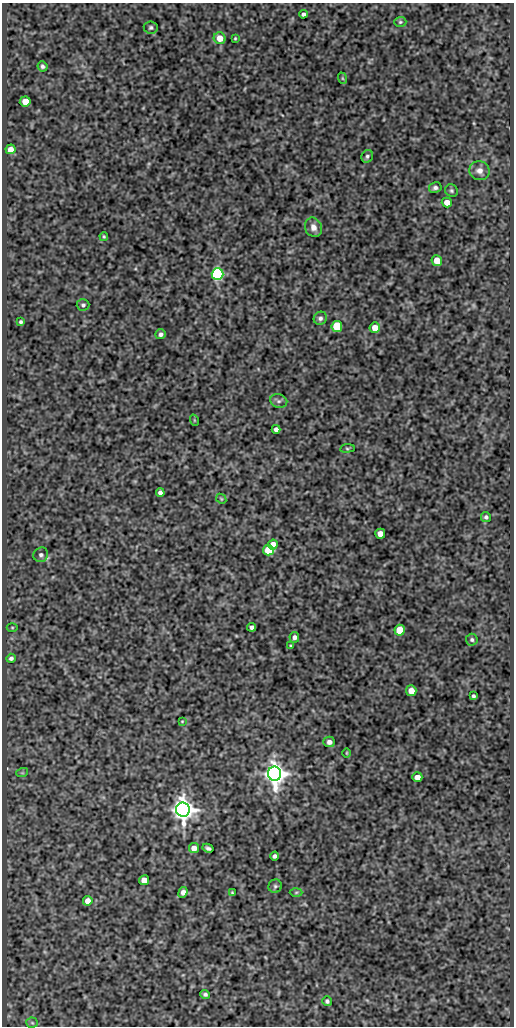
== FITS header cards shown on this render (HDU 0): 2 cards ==
NAXIS1  =                  512
NAXIS2  =                 1024

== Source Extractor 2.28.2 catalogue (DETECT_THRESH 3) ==
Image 512 x 1024 px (HDU 0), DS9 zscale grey, 1 PNG px = 1 image px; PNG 516 x 1028 px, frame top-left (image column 1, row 1024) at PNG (2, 3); each listed source drawn as its Kron ellipse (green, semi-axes under 4 px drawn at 4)
Background 485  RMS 0.98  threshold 2.93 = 3 sigma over >= 5 px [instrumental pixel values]
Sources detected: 63; all 63 listed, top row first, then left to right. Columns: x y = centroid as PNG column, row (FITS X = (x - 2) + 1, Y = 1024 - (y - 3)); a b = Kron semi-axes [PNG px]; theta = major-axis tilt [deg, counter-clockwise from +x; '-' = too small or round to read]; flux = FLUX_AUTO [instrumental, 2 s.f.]
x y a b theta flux
303 14 4 4 - 140
400 22 6 5 - 110
151 28 7 6 - 140
220 38 6 5 - 780
235 38 3 2 - 67
43 66 5 5 - 150
342 78 6 3 -71 73
25 101 5 5 - 760
11 149 5 5 - 500
367 156 6 5 - 140
479 171 10 9 - 420
435 188 6 5 - 170
452 191 7 6 - 130
447 202 5 5 - 560
313 227 10 8 -64 440
104 236 4 3 - 79
437 261 5 5 - 1000
217 274 6 6 - 15000
83 305 6 5 - 130
320 318 7 6 - 200
21 322 4 3 - 120
337 326 5 5 - 3300
375 328 5 5 - 680
160 334 5 5 - 190
279 401 9 6 -14 210
194 420 6 3 -72 60
276 429 4 4 - 230
347 448 7 4 7 77
160 493 4 4 - 200
221 499 5 4 - 82
486 517 5 5 - 130
380 534 5 5 - 600
273 545 5 5 - 750
268 550 5 5 - 2300
41 555 8 7 - 210
12 627 5 3 - 66
252 627 4 4 - 200
400 630 5 5 - 1700
294 637 5 5 - 250
472 640 6 5 - 140
291 646 4 4 - 96
11 658 5 4 - 170
411 691 5 5 - 680
473 696 4 3 - 120
182 721 3 3 - 50
329 742 6 5 - 280
347 753 5 3 - 58
22 773 6 4 18 73
275 774 7 6 - 67000
417 777 5 4 - 540
183 810 7 7 - 69000
194 848 5 5 - 560
208 848 6 3 -29 160
275 856 4 4 - 170
144 880 5 5 - 680
275 886 7 6 - 140
183 892 5 4 - 280
296 892 6 4 2 93
232 893 3 2 - 72
88 901 5 4 - 550
205 994 5 4 - 140
327 1001 5 5 - 130
32 1023 6 5 - 95

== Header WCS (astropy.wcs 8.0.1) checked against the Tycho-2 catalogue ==
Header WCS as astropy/WCSLIB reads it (CRVAL/CRPIX/CD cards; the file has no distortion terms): RA---SIN/DEC--SIN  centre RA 01:00:55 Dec -00:48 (15.23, -0.80 deg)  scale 1 arcsec/px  FOV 8.5' x 17.1'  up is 0 deg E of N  parity normal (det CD < 0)
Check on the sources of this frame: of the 60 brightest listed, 3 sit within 1.6 arcsec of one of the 3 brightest Tycho-2 stars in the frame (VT <= 11.43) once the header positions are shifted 0.15 arcsec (0.07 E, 0.13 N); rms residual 0.53 arcsec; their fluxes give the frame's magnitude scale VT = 21.87 - 2.5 log10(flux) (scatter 0.49 mag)
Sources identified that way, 3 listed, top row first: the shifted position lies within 1.6 arcsec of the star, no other Tycho-2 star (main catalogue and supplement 1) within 3.2 arcsec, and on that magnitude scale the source's flux lands within +1.5 / -3 mag of the star's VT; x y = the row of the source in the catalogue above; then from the Tycho-2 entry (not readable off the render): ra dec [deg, ICRS J2000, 3 dp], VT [Tycho-2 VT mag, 2 dp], TYC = Tycho-2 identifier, HIP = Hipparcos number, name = IAU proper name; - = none
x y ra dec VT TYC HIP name
217 274 15.239 -0.730 11.43 4681-617-1 - -
275 774 15.223 -0.869 9.25 4681-736-1 - -
183 810 15.249 -0.879 10.27 4681-925-1 - -